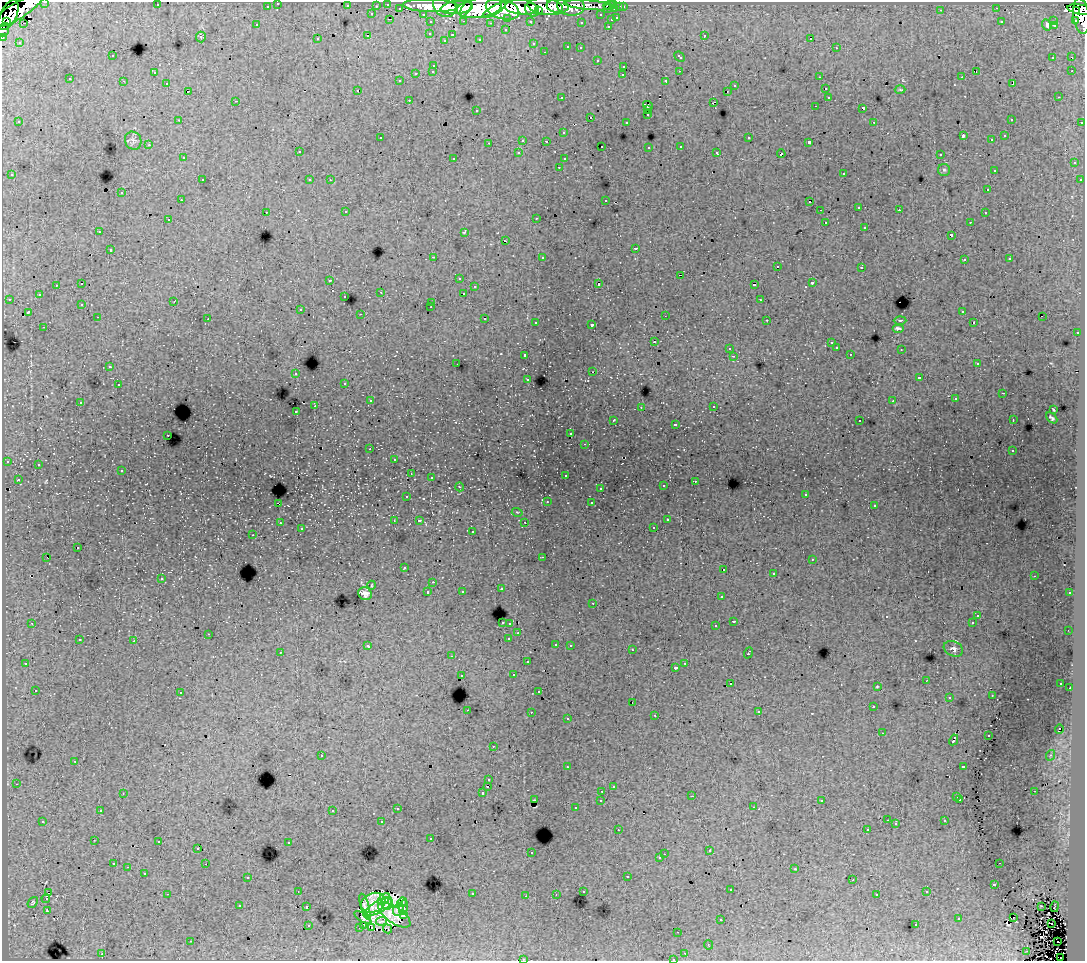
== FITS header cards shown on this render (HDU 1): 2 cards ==
NAXIS1  =                 1083
NAXIS2  =                  959

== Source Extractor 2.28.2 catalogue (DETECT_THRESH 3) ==
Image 1083 x 959 px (HDU 1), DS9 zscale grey, 1 PNG px = 1 image px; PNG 1087 x 963 px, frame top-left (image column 1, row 959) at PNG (2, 2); each listed source drawn as its Kron ellipse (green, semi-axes under 4 px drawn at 4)
Background 340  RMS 2.2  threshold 6.49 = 3 sigma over >= 5 px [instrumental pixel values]
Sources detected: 457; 8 with non-positive FLUX_AUTO (blend fragments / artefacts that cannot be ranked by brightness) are neither listed nor drawn; the other 449 listed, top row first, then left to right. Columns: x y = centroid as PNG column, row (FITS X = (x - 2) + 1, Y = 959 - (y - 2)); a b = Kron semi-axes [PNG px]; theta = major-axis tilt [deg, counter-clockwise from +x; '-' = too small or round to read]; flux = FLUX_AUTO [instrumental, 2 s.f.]
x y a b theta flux
45 2 3 2 - 7.6e+03
278 3 3 3 - 4.7e+03
388 4 3 3 - 1.1e+04
614 4 3 3 - 1.0e+04
157 5 3 2 - 2.5e+02
590 5 26 4 -5 6.0e+04
609 5 5 3 - 1.1e+04
267 6 3 3 - 3.5e+03
347 6 3 3 - 1.4e+03
376 6 3 2 - 2.3e+03
431 6 28 6 -2 4.8e+05
445 6 12 10 -42 3.3e+05
558 6 11 7 -6 1.5e+05
571 6 14 9 -6 1.3e+05
521 7 16 7 -5 5.7e+05
545 7 18 8 -9 5.0e+05
620 7 3 3 - 2.5e+03
623 7 3 3 - 4.8e+03
400 8 3 3 - 1.8e+03
457 8 16 6 6 4.8e+05
479 8 22 10 9 1.0e+06
996 8 3 2 - 2.2e+02
466 9 9 4 59 1.9e+05
503 9 17 9 -18 1.0e+06
607 9 3 2 - 2.8e+03
615 9 3 3 - 1.3e+04
494 10 13 4 31 2.4e+05
532 10 7 6 - 2.9e+05
941 10 3 2 - 3.1e+02
1080 10 13 5 -9 3.6e+05
16 11 29 8 31 5.5e+05
538 11 3 3 - 1.3e+05
1076 11 4 3 - 1.9e+05
372 14 3 3 - 1.7e+03
423 14 3 2 - 4.2e+03
8 15 16 8 64 2.2e+05
601 15 3 3 - 2.4e+03
1081 16 18 8 -83 2.4e+05
508 18 3 3 - 2.0e+03
617 18 3 3 - 8.5e+02
390 19 3 2 - 6.4e+02
611 20 3 3 - 1.3e+03
1076 20 3 3 - 1.3e+04
464 21 3 2 - 9.9e+02
530 21 3 3 - 1.7e+03
1054 21 2 2 - 2.7e+02
6 22 3 3 - 9.7e+04
431 22 3 3 - 4.1e+03
581 22 3 3 - 3.5e+02
1001 22 3 3 - 2.9e+02
24 23 3 2 - 2.8e+02
490 23 3 2 - 2.5e+02
257 25 3 2 - 2.2e+02
1047 25 5 3 - 8.5e+02
1054 25 4 2 - 2.5e+02
608 26 3 2 - 1.1e+03
4 30 7 5 69 4.6e+04
505 30 3 3 - 6.4e+02
430 33 3 3 - 5.2e+02
368 35 3 2 - 2.8e+02
452 35 3 3 - 4.8e+02
704 35 3 3 - 7.5e+02
2 37 3 2 - 6.6e+03
201 37 5 5 - 2.2e+02
811 38 3 3 - 1.7e+04
317 39 3 3 - 5.5e+02
480 39 3 3 - 5.3e+02
444 40 3 2 - 1.5e+02
19 42 3 3 - 2.3e+02
533 44 3 3 - 3.6e+02
568 47 4 3 - 1.2e+03
580 48 3 3 - 5.3e+02
836 48 3 2 - 6.7e+02
545 52 3 2 - 2.7e+02
112 56 3 3 - 4.5e+02
679 57 6 3 -43 1.1e+03
1053 57 3 2 - 4.7e+02
1071 57 3 2 - 2.1e+02
597 60 3 3 - 6.4e+02
434 65 3 3 - 1.0e+03
624 66 3 3 - 8.6e+02
433 71 3 3 - 8.0e+02
679 71 2 2 - 1.3e+02
976 71 2 2 - 1.2e+02
1072 71 3 2 - 1.2e+02
154 72 3 2 - 3.2e+02
416 73 3 3 - 8.9e+02
623 75 3 3 - 3.4e+02
820 77 3 2 - 3.5e+02
962 77 3 2 - 1.5e+02
70 79 3 3 - 4.8e+02
123 81 2 2 - 9.5e+01
400 81 3 3 - 3.2e+02
666 81 4 3 - 3.1e+03
167 83 3 2 - 5.7e+02
1013 83 4 2 - 1.1e+03
735 86 3 3 - 7.0e+02
825 89 3 3 - 8.2e+02
358 90 3 2 - 2.1e+02
900 90 5 3 - 1.4e+02
188 91 3 2 - 5.6e+02
727 91 3 2 - 3.5e+02
828 97 3 3 - 7.2e+02
1059 97 3 2 - 5.7e+02
562 98 3 3 - 6.5e+02
409 100 3 2 - 5.0e+02
236 101 2 2 - 9.3e+01
713 102 4 2 - 1.3e+03
648 105 5 4 - 2.5e+03
815 106 3 2 - 3.1e+02
863 108 4 3 - 2.2e+03
476 110 3 3 - 5.1e+02
648 110 3 2 - 4.5e+02
648 114 3 3 - 1.5e+03
591 117 3 3 - 1.2e+03
1011 119 3 3 - 4.0e+02
179 120 3 2 - 5.2e+02
19 122 3 3 - 4.1e+02
626 122 3 3 - 4.4e+02
874 122 2 2 - 1.2e+02
1082 122 3 3 - 1.9e+03
564 133 3 3 - 5.2e+02
963 136 4 2 - 1.5e+03
1005 136 3 3 - 4.1e+02
380 138 3 3 - 5.3e+02
749 138 3 3 - 1.2e+03
523 140 3 3 - 1.5e+03
992 140 3 2 - 2.4e+02
133 141 9 8 - 5.3e+02
546 141 3 3 - 3.3e+02
809 142 3 3 - 3.3e+02
489 143 3 2 - 6.9e+02
149 145 3 2 - 5.2e+02
602 146 2 2 - 2.2e+02
681 146 3 3 - 6.3e+02
649 147 3 3 - 5.1e+02
299 152 3 3 - 8.1e+02
519 153 3 3 - 5.6e+02
717 153 4 3 - 4.7e+02
781 154 4 3 - 2.0e+03
940 154 3 2 - 3.5e+02
183 158 3 3 - 4.7e+02
454 158 3 3 - 4.8e+02
564 159 3 3 - 4.3e+02
1074 163 3 3 - 8.0e+02
559 167 3 2 - 5.5e+02
944 170 6 6 - 2.9e+02
994 170 3 3 - 4.3e+02
844 173 3 3 - 1.3e+03
12 175 3 3 - 5.9e+02
202 180 3 2 - 8.1e+02
310 180 3 3 - 5.9e+02
330 180 3 2 - 2.1e+02
1080 180 3 3 - 5.6e+02
988 190 3 3 - 5.9e+02
122 193 3 3 - 8.4e+02
181 200 3 2 - 5.5e+02
606 200 3 2 - 4.3e+02
810 202 3 2 - 3.7e+02
859 207 3 2 - 5.3e+02
820 210 2 2 - 1.1e+02
899 210 2 2 - 4.5e+02
266 212 3 2 - 5.1e+02
346 212 3 2 - 4.7e+02
985 213 3 2 - 5.0e+02
536 218 2 2 - 1.1e+02
168 219 3 2 - 5.1e+02
825 222 3 3 - 1.3e+03
970 222 3 2 - 4.3e+02
865 227 3 3 - 1.1e+03
99 232 3 2 - 5.5e+02
464 232 3 2 - 1.5e+02
952 235 4 3 - 2.0e+03
505 241 3 2 - 1.6e+03
636 248 3 3 - 1.8e+03
110 250 3 3 - 1.9e+03
433 257 3 2 - 1.4e+03
542 257 3 3 - 5.7e+02
1010 259 3 3 - 5.6e+02
964 260 3 3 - 5.9e+02
777 266 3 2 - 6.6e+02
861 267 3 2 - 1.8e+02
680 275 3 2 - 9.0e+03
459 278 3 3 - 4.2e+02
330 280 3 3 - 3.3e+02
812 283 3 3 - 1.7e+03
82 284 3 2 - 3.2e+02
599 284 3 3 - 3.2e+03
56 285 3 2 - 5.0e+02
754 285 4 2 - 1.8e+03
474 287 3 3 - 7.0e+02
381 292 3 3 - 1.3e+02
464 293 3 2 - 3.1e+02
39 295 3 3 - 5.8e+02
345 297 3 3 - 4.9e+02
9 299 3 2 - 5.1e+02
761 300 3 2 - 1.9e+02
174 301 3 2 - 1.1e+02
432 303 2 2 - 8.0e+01
82 304 3 3 - 4.8e+02
431 307 2 2 - 1.0e+02
300 310 3 3 - 5.6e+02
962 311 3 3 - 4.4e+02
28 312 4 3 - 2.7e+03
361 314 3 2 - 1.8e+02
665 316 2 2 - 1.2e+02
98 317 3 2 - 5.5e+02
1042 317 2 2 - 2.4e+02
208 319 3 2 - 1.7e+02
485 319 3 2 - 3.5e+02
767 320 3 2 - 2.0e+02
900 320 6 3 1 1.6e+02
536 322 3 3 - 5.3e+02
974 323 3 2 - 3.2e+02
592 325 3 3 - 2.5e+03
44 327 3 2 - 5.6e+02
898 328 6 3 0 3.3e+02
1077 333 3 2 - 7.6e+02
654 342 3 3 - 9.4e+02
831 343 3 2 - 2.9e+02
836 348 3 3 - 5.9e+02
729 349 3 2 - 1.7e+02
901 349 2 2 - 1.5e+02
850 354 3 2 - 3.3e+02
525 355 3 3 - 9.0e+02
733 356 4 3 - 2.0e+02
457 364 2 2 - 6.9e+01
977 364 3 3 - 4.6e+02
110 367 3 2 - 9.6e+01
593 372 3 2 - 8.4e+02
296 374 3 3 - 5.2e+02
919 378 4 2 - 2.1e+03
528 379 3 3 - 4.8e+02
345 383 3 3 - 5.6e+02
118 385 3 3 - 7.6e+02
1003 393 3 2 - 3.0e+02
955 399 3 3 - 3.8e+02
370 401 3 2 - 6.2e+02
893 401 3 3 - 1.3e+02
80 402 3 3 - 6.0e+02
315 406 2 2 - 1.3e+03
714 406 3 2 - 4.8e+02
641 407 3 2 - 1.2e+02
1053 409 4 2 - 1.4e+02
296 412 3 3 - 4.0e+02
1052 418 6 4 -42 3.1e+02
614 420 3 2 - 1.1e+02
1013 420 2 2 - 9.4e+01
860 421 2 2 - 1.5e+02
675 424 3 3 - 5.5e+02
571 434 3 3 - 4.6e+02
168 435 3 2 - 5.8e+02
585 444 3 2 - 4.3e+02
370 449 3 2 - 3.2e+02
1012 451 3 3 - 4.0e+02
394 460 3 2 - 1.3e+02
7 461 3 3 - 5.5e+02
38 465 3 3 - 5.7e+02
122 471 3 2 - 5.1e+02
411 474 2 2 - 9.1e+01
565 475 3 3 - 4.6e+02
431 478 3 3 - 3.5e+02
18 479 3 3 - 5.1e+02
695 481 3 2 - 5.0e+02
663 486 3 3 - 6.9e+02
460 487 4 3 - 1.1e+02
600 488 3 2 - 3.8e+02
806 494 3 3 - 3.2e+02
407 496 3 3 - 3.0e+02
547 502 3 2 - 1.4e+02
278 503 4 2 - 1.3e+03
591 503 3 3 - 4.2e+02
874 506 3 3 - 3.8e+02
517 512 5 3 - 1.3e+02
667 520 3 3 - 3.9e+02
394 521 3 2 - 1.7e+02
419 521 3 3 - 5.5e+02
525 522 3 2 - 3.5e+02
280 523 3 3 - 6.6e+02
654 527 3 3 - 4.0e+02
301 529 3 3 - 4.1e+02
472 532 3 3 - 1.3e+03
253 535 3 2 - 3.9e+02
78 548 3 2 - 6.0e+02
47 557 3 2 - 4.2e+02
543 557 3 2 - 4.5e+02
812 559 2 2 - 1.2e+02
404 568 3 3 - 4.6e+02
724 570 3 3 - 1.2e+03
773 573 3 3 - 7.5e+02
1034 576 2 2 - 1.1e+02
162 579 3 3 - 1.5e+02
433 582 3 2 - 4.2e+02
372 585 4 3 - 1.1e+02
501 589 3 3 - 7.3e+02
462 591 3 3 - 5.1e+02
428 592 3 3 - 1.0e+03
1070 593 3 3 - 7.0e+02
365 594 7 6 - 7.9e+02
721 597 3 3 - 5.9e+02
593 603 3 2 - 2.8e+02
978 615 4 3 - 2.5e+02
734 621 3 3 - 1.4e+03
502 622 3 3 - 6.8e+02
32 623 3 3 - 1.1e+02
510 623 3 3 - 1.0e+03
972 623 3 3 - 6.8e+02
716 626 3 3 - 1.8e+03
1068 630 2 2 - 1.1e+02
518 633 3 3 - 4.1e+02
209 634 3 2 - 8.7e+01
509 638 4 3 - 1.4e+03
79 640 3 3 - 1.8e+03
134 641 3 3 - 1.7e+03
556 644 3 3 - 6.6e+02
570 645 3 2 - 8.2e+02
368 646 4 3 - 7.4e+02
953 649 10 7 -23 6.0e+02
632 650 3 2 - 5.6e+02
280 652 3 2 - 2.3e+02
748 653 6 3 70 1.5e+03
451 656 4 3 - 1.2e+02
527 662 3 3 - 9.5e+02
685 663 3 2 - 8.1e+02
25 664 3 2 - 2.1e+02
676 668 3 3 - 6.5e+02
513 675 3 3 - 9.5e+02
462 676 3 3 - 6.9e+02
927 680 3 2 - 6.7e+01
1061 683 3 3 - 2.6e+02
731 684 3 2 - 5.2e+02
877 687 4 2 - 1.2e+02
1070 688 2 2 - 5.9e+02
35 690 3 3 - 3.0e+02
539 692 3 3 - 5.2e+02
180 693 3 2 - 1.9e+02
992 695 3 2 - 7.7e+01
949 698 3 3 - 4.1e+02
632 702 2 2 - 1.5e+02
873 707 3 3 - 4.5e+02
467 710 3 2 - 7.1e+02
531 712 3 2 - 8.6e+02
759 712 3 3 - 1.9e+02
655 715 3 2 - 1.6e+02
568 719 3 3 - 2.3e+02
1059 729 5 2 - 7.9e+02
882 733 3 2 - 1.5e+02
988 735 2 2 - 9.2e+01
954 740 6 3 61 6.6e+03
493 746 2 2 - 1.2e+02
1051 755 5 3 - 1.5e+02
321 756 3 3 - 1.2e+03
75 761 3 2 - 8.9e+01
963 766 4 3 - 1.7e+03
567 767 3 2 - 4.5e+02
489 780 3 3 - 5.5e+02
16 784 3 2 - 6.4e+02
488 786 3 2 - 9.0e+02
613 786 3 3 - 3.5e+02
602 791 3 2 - 6.5e+02
1034 791 3 2 - 3.6e+02
123 793 3 2 - 1.4e+02
482 793 3 3 - 6.8e+02
692 796 3 2 - 1.4e+02
957 797 3 3 - 4.4e+02
960 799 3 3 - 4.7e+02
534 800 3 2 - 8.2e+01
601 800 3 3 - 6.9e+02
822 801 3 3 - 3.2e+02
754 807 3 2 - 6.6e+02
576 808 3 3 - 4.1e+02
397 809 3 3 - 6.1e+02
333 810 3 3 - 1.6e+02
100 811 3 3 - 5.3e+02
887 820 3 2 - 2.6e+02
43 821 3 3 - 7.0e+02
945 821 3 3 - 9.4e+02
382 822 3 3 - 1.5e+03
896 824 3 3 - 1.9e+02
867 829 3 3 - 4.0e+02
618 830 3 2 - 3.5e+02
431 839 3 3 - 6.4e+02
94 840 3 2 - 1.8e+02
159 842 3 3 - 3.8e+02
289 842 2 2 - 1.1e+02
198 848 3 2 - 2.6e+02
710 850 3 2 - 1.0e+02
531 853 3 2 - 2.1e+02
664 854 2 2 - 4.8e+02
660 858 3 3 - 5.4e+02
114 863 3 3 - 4.2e+02
1000 863 2 2 - 1.5e+02
206 864 2 2 - 4.3e+02
128 867 3 2 - 7.1e+02
795 869 4 2 - 1.0e+02
144 873 3 2 - 6.4e+02
627 876 3 3 - 1.5e+03
248 877 3 2 - 6.4e+02
853 880 3 2 - 1.7e+02
994 884 3 3 - 2.0e+03
731 890 3 2 - 4.9e+02
298 891 3 2 - 1.4e+02
583 891 3 3 - 6.8e+02
927 892 3 3 - 7.0e+02
48 893 3 2 - 5.8e+02
167 894 3 2 - 1.8e+03
472 894 3 3 - 1.2e+03
556 894 2 2 - 9.1e+01
877 894 3 3 - 4.9e+02
526 896 3 2 - 2.9e+02
46 898 4 2 - 7.8e+02
384 899 7 4 43 8.9e+02
402 902 5 3 - 3.7e+02
33 903 6 4 52 2.3e+02
373 903 12 9 22 1.6e+03
387 904 6 5 - 6.4e+02
239 906 3 3 - 3.6e+02
379 906 15 6 29 1.7e+03
1041 906 3 2 - 2.4e+02
306 907 3 3 - 6.9e+02
365 907 13 4 -74 4.2e+02
403 907 8 3 79 6.7e+02
1055 907 5 2 - 1.9e+02
398 909 7 4 60 8.5e+02
47 911 4 3 - 1.4e+02
394 915 19 8 -35 1.9e+03
403 915 3 3 - 2.9e+02
363 918 10 3 -33 5.2e+02
1013 918 2 2 - 5.2e+01
721 919 3 3 - 2.3e+02
959 919 3 3 - 1.2e+03
382 921 5 3 - 3.9e+02
1051 923 2 2 - 1.4e+02
308 925 3 3 - 8.6e+02
364 925 3 2 - 1.7e+02
916 925 3 2 - 5.9e+02
360 927 3 3 - 3.0e+02
372 928 4 2 - 4.6e+02
387 929 5 2 - 2.1e+02
678 932 2 2 - 2.3e+02
191 941 2 2 - 1.2e+02
1058 941 2 2 - 2.9e+02
709 945 5 3 - 1.1e+02
1027 951 2 2 - 1.1e+02
685 953 3 2 - 5.9e+02
102 954 3 2 - 1.1e+03
1060 958 2 2 - 7.8e+02
523 959 3 2 - 8.5e+01
673 959 3 2 - 4.3e+02
At the frame edge (FLAGS 8, measured only in part): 6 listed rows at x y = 45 2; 278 3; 4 30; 2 37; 523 959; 673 959
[8 non-positive-flux detections neither listed nor drawn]